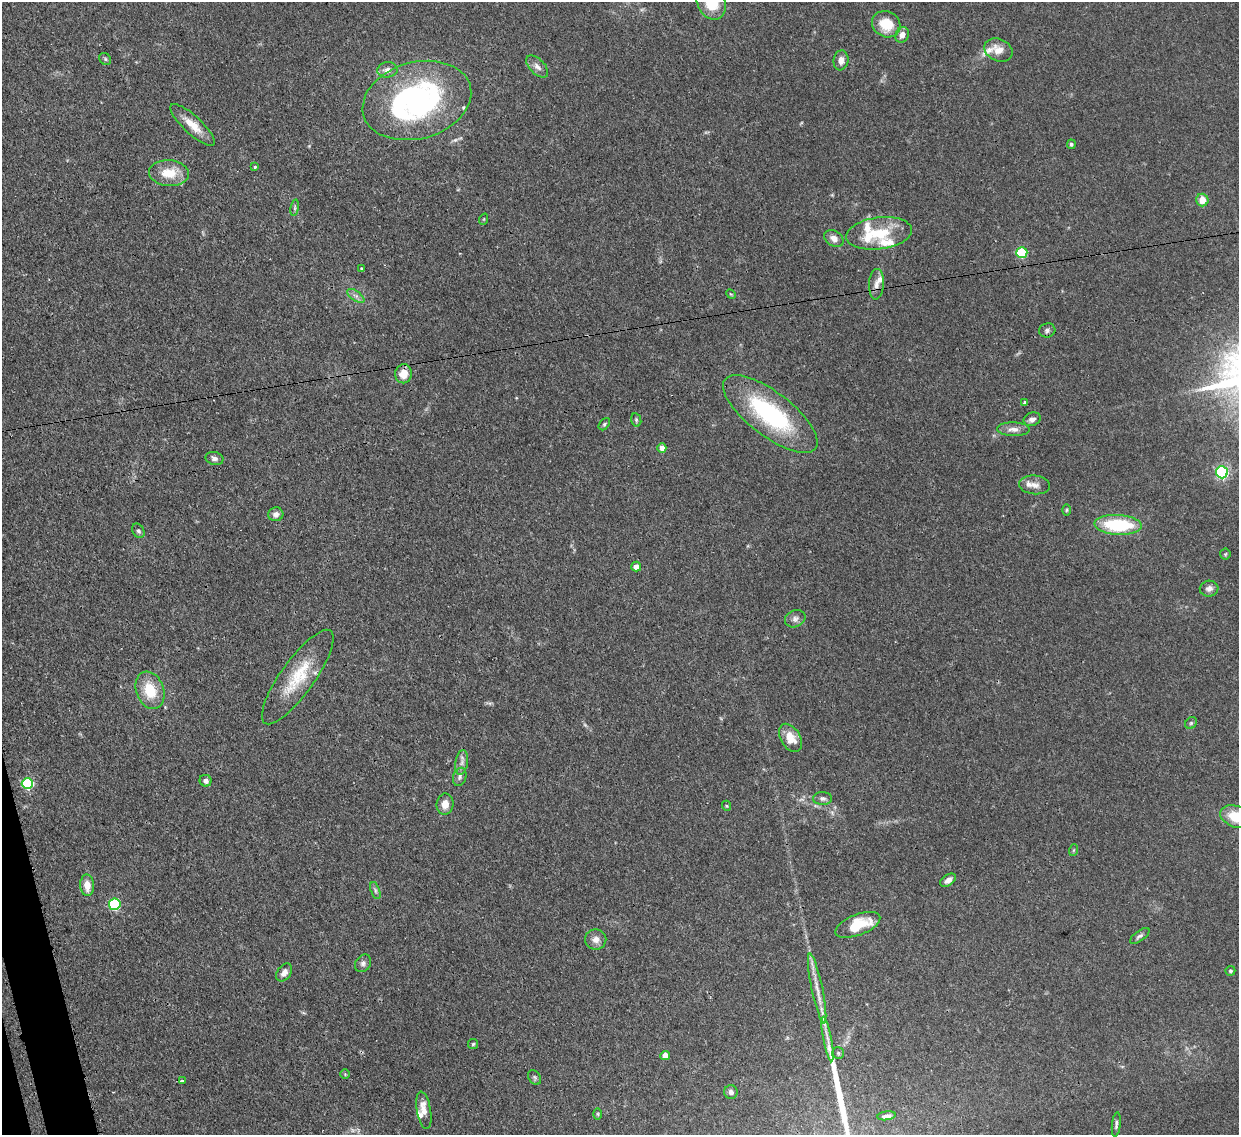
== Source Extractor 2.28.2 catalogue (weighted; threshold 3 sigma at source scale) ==
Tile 7 of 4 x 4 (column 3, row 2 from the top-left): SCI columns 2550-3786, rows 2485-3617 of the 5105 x 5088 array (HDU 1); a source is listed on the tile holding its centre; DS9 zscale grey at full resolution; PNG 1241 x 1137 px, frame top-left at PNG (2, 2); each listed source drawn as its Kron ellipse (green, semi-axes under 4 px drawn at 4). Shown black and unused: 1% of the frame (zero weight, under 3 of 4 exposures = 9% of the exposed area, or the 3 px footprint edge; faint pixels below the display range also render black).
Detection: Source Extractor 2.28.2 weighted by HDU 2 'WHT'; one run over the whole footprint, this tile lists its part. Background 0.146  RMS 0.0052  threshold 0.0234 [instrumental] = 3 sigma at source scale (4.5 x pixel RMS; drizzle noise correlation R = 1.50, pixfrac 1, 0.05/0.05 arcsec/px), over >= 5 px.
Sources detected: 90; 2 too faint to see at this stretch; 1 inside a brighter object's white glare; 1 cosmic-ray / hot-pixel residue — neither listed nor drawn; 7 inside a brighter listed object's ellipse — not listed separately; the other 79 listed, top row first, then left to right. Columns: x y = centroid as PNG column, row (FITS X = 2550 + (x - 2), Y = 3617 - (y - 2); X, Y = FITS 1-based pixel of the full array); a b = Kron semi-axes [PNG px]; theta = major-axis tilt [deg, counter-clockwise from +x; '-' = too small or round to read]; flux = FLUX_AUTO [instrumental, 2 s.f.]
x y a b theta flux
711 2 18 14 -65 18
886 24 14 12 -30 13
902 35 8 6 62 3.3
998 50 15 11 -24 5.9
105 59 6 5 - 0.84
841 60 10 7 82 3.2
537 67 14 7 -46 2.8
387 70 10 7 7 3.2
417 100 55 38 16 120
192 125 29 9 -43 8.4
1071 144 5 4 - 1.1
255 167 3 3 - 1.7
169 173 20 13 -5 11
1202 200 6 6 - 6.5
295 208 8 4 82 0.9
484 219 6 3 71 0.51
879 233 33 16 7 20
834 238 10 7 -34 3.3
1022 252 5 5 - 32
362 269 3 3 - 0.98
876 284 15 7 87 3.7
731 294 5 4 - 0.56
356 296 10 5 -35 1.8
1047 330 8 7 - 1.5
404 374 9 8 - 7.2
1025 403 4 3 - 1.8
770 414 57 22 -37 67
1032 419 9 6 20 2.3
636 420 7 5 -78 0.87
604 424 7 4 51 0.88
1013 429 16 7 -2 3.4
662 448 5 4 - 3.4
214 458 9 6 -14 1.9
1222 472 6 5 - 80
1034 485 15 9 -6 3.4
1066 510 6 4 88 0.62
276 514 7 7 - 2.6
1118 525 23 10 -3 36
138 531 8 5 -59 1.3
1225 554 5 5 - 0.68
636 567 5 5 - 4.8
1209 589 9 8 - 2.5
795 619 11 8 26 2.3
298 677 57 17 54 24
150 690 19 13 -70 15
1191 723 6 5 - 0.92
790 738 15 9 -58 8.4
462 762 12 6 80 2.4
460 777 9 6 72 1.7
206 781 6 6 - 1.9
27 783 5 5 - 46
823 798 9 6 -1 1.8
445 804 11 8 83 4.4
727 806 5 3 - 0.49
1236 817 16 10 -19 15
1074 850 6 4 70 0.66
948 880 9 5 33 2.5
87 885 11 7 -87 5.6
375 891 9 4 -69 1.2
115 904 5 5 - 54
858 925 24 10 21 17
1140 936 11 5 37 1.5
596 939 11 10 - 3.5
363 963 9 7 55 1.8
1230 971 5 5 - 0.85
284 973 10 6 53 3.2
817 989 35 5 -78 6.9
828 1039 23 4 -79 4.2
473 1044 5 5 - 0.74
838 1053 6 6 - 0.91
665 1056 4 4 - 5.7
345 1074 5 4 - 0.61
535 1077 8 5 -56 1.2
183 1080 4 3 - 5.6
731 1092 7 6 - 2
424 1110 19 7 -80 4.7
598 1114 6 4 -89 0.75
887 1116 9 4 8 1.6
1116 1125 12 3 83 1.3
Isophote crosses this tile's border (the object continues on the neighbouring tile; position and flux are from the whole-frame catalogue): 2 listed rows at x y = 711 2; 1236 817